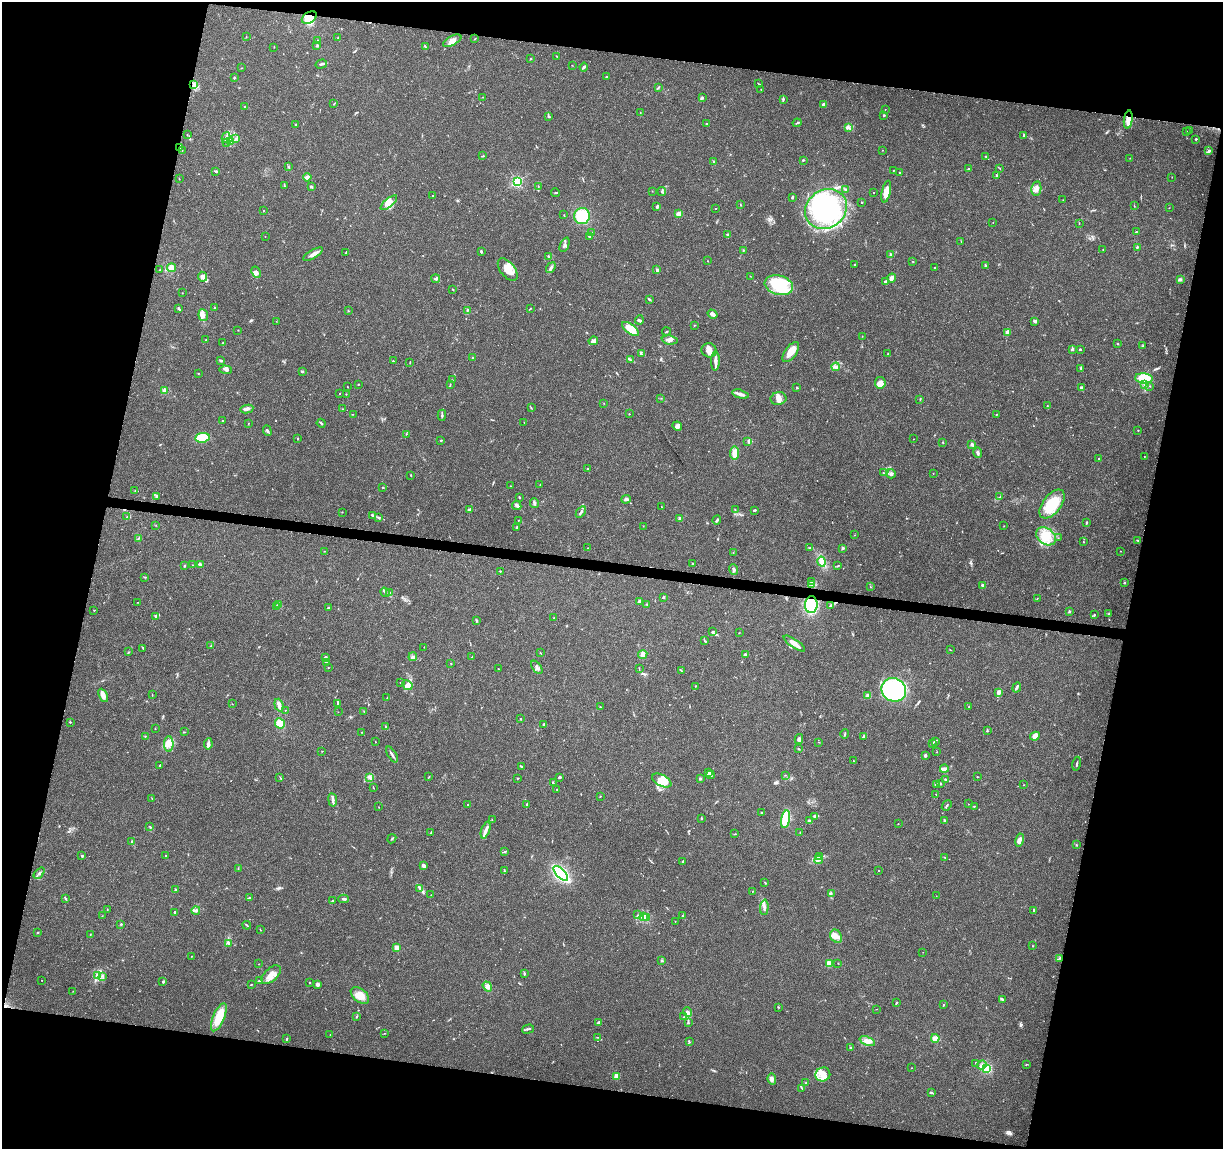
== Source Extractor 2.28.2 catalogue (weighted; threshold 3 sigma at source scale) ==
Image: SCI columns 5-4887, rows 231-4817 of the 4906 x 5106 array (HDU 1 of 3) = the unmasked area's bounding box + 8 px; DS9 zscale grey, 4 x 4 block average (1 PNG px = mean of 4 x 4 image px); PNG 1225 x 1151 px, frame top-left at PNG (2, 2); each listed source drawn as its Kron ellipse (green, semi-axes under 4 px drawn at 4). Shown black and unused: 25% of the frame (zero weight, under 3 of 4 exposures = <1% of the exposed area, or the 3 px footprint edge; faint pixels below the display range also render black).
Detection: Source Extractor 2.28.2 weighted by HDU 2 'WHT'. Background 0.0368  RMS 0.0035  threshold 0.0156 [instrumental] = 3 sigma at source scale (4.5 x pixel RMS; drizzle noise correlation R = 1.50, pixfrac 1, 0.0396/0.0396 arcsec/px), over >= 5 px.
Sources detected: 614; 6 inside a brighter object's white glare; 1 cosmic-ray / hot-pixel residue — neither listed nor drawn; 12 coinciding with a brighter row at this scale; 43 inside a brighter listed object's ellipse — not listed separately; of the other 552, all 500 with FLUX_AUTO >= 0.52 (the completeness limit of this list) listed and drawn (52 fainter detections not listed), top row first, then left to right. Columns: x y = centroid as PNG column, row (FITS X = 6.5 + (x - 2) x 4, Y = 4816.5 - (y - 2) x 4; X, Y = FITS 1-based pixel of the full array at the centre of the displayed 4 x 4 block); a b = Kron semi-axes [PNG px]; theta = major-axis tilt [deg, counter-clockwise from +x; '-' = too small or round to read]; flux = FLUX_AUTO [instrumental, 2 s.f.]
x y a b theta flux
309 18 8 5 30 20
246 37 2 2 - 0.73
338 38 2 2 - 1.1
475 39 2 2 - 0.9
317 40 2 2 - 0.88
452 41 10 4 28 12
317 46 2 2 - 1.5
274 47 2 2 - 0.77
425 47 3 2 - 2.2
557 56 2 2 - 0.94
531 59 2 2 - 1.9
321 64 6 2 16 4.5
572 65 2 2 - 0.66
584 67 4 2 - 4.5
241 68 2 2 - 1
606 77 2 2 - 1.3
234 78 3 2 - 1.6
758 83 3 2 - 1.1
194 84 2 2 - 2
658 88 4 2 - 2.4
761 89 2 2 - 0.62
482 97 2 2 - 0.57
702 97 2 2 - 1.1
783 99 2 2 - 1.7
334 104 2 2 - 1.4
824 105 4 3 - 5.4
245 107 3 2 - 1.9
885 109 2 2 - 0.76
640 112 2 2 - 0.59
884 115 2 2 - 8.3
549 117 3 2 - 1.9
1128 120 9 4 82 20
797 123 4 2 - 1.9
706 124 2 2 - 2.1
296 125 2 2 - 1.2
849 127 4 2 - 3.8
1186 131 2 2 - 0.79
1190 131 2 2 - 2
187 135 2 2 - 0.77
1024 135 2 2 - 5.1
226 138 5 3 - 4.7
236 138 3 2 - 2.6
1196 139 2 2 - 4.9
231 142 3 2 - 1.5
227 143 2 2 - 0.78
180 147 3 3 - 3.1
182 150 2 2 - 0.58
882 150 2 2 - 0.73
1209 151 4 3 - 3
483 156 2 2 - 1.4
986 157 3 2 - 1.9
1130 158 2 2 - 0.56
803 160 2 2 - 2.8
714 162 2 2 - 8.3
289 167 2 2 - 2
1000 168 2 2 - 0.92
968 169 3 2 - 1.7
216 171 3 2 - 1.8
894 171 3 2 - 0.98
899 172 2 2 - 1.6
996 175 2 2 - 2.4
307 177 4 4 - 4.7
1172 177 2 2 - 0.68
179 179 2 2 - 0.64
517 181 2 2 - 280
284 186 2 2 - 1
311 186 3 2 - 3.5
538 186 3 2 - 1
1036 189 7 5 80 10
845 190 2 2 - 1.3
652 191 2 2 - 0.54
662 191 4 2 - 2.4
886 192 11 4 77 24
556 193 4 2 - 2
874 193 2 2 - 0.99
432 195 2 2 - 0.65
792 197 3 2 - 2
1063 200 2 2 - 0.66
862 202 2 2 - 2.8
389 203 10 4 40 13
740 205 2 2 - 1
1134 206 2 2 - 0.65
657 207 3 3 - 2.6
715 208 2 2 - 0.91
1169 208 2 2 - 0.53
826 209 22 19 36 320
264 211 2 2 - 3.7
679 214 4 3 - 10
564 215 2 2 - 0.89
582 216 8 7 - 94
993 222 2 2 - 0.57
1079 223 2 2 - 1.1
1136 232 2 2 - 1.2
591 233 2 2 - 1
727 235 4 2 - 3.5
265 236 2 2 - 0.73
590 236 2 2 - 1.7
961 241 2 2 - 0.64
565 245 7 2 67 4.1
1137 247 2 2 - 1.8
743 250 2 2 - 1.6
1103 250 2 2 - 0.95
481 251 2 2 - 4
346 252 2 2 - 1.5
313 254 11 3 29 11
890 255 3 2 - 4.5
548 256 3 2 - 1.4
708 261 2 2 - 0.68
913 262 2 2 - 0.88
855 264 3 2 - 1.3
985 265 3 2 - 2
934 267 2 2 - 1.2
171 268 4 4 - 10
551 268 6 2 55 4
160 270 2 2 - 0.95
508 270 13 7 -52 25
657 270 2 2 - 15
256 272 6 3 -62 5.4
750 276 2 2 - 0.52
202 277 5 4 - 7.2
891 278 4 3 - 9
436 279 4 2 - 3.8
1180 279 4 3 - 3.4
885 281 3 2 - 2.7
779 285 14 9 -15 100
453 290 2 2 - 0.9
182 293 2 2 - 0.69
649 299 4 2 - 2.3
214 307 2 2 - 2.4
178 308 3 2 - 2.8
531 308 2 2 - 1.2
348 311 2 2 - 1.2
467 311 2 2 - 1.1
712 314 5 2 - 10
203 315 6 4 -82 8
639 320 4 2 - 2.9
276 321 2 2 - 0.61
1035 321 3 2 - 5.7
694 325 2 2 - 0.96
631 329 10 4 -38 46
238 330 2 2 - 0.75
666 331 4 2 - 1.9
1008 332 3 3 - 8.4
862 336 2 2 - 0.68
205 340 2 2 - 0.86
670 340 8 4 -7 9
593 341 5 2 - 9.9
223 343 2 2 - 0.83
1117 344 2 2 - 1.1
1142 346 2 2 - 1.1
1072 349 2 2 - 4.3
709 350 7 7 - 13
1080 350 2 2 - 4.5
791 352 11 6 53 25
641 354 3 2 - 1.9
888 354 2 2 - 0.75
473 358 2 2 - 0.89
630 360 4 2 - 3
221 361 3 2 - 3.9
393 361 2 2 - 1
715 361 9 3 89 9.9
410 363 2 2 - 1.1
836 367 4 3 - 5
1081 368 3 2 - 2
226 370 6 3 -2 4.1
302 371 3 2 - 2.8
198 373 2 2 - 0.89
1144 378 9 5 -5 60
452 380 3 2 - 1
880 383 5 5 - 14
358 384 2 2 - 1.6
450 384 2 2 - 1
1144 384 2 2 - 2.3
1150 386 2 2 - 1.2
347 387 2 2 - 0.64
797 387 3 2 - 1.5
1081 388 4 3 - 3.6
164 390 4 4 - 4.4
340 393 2 2 - 1.9
346 394 2 2 - 0.8
740 394 8 3 -16 9.9
661 398 2 2 - 0.55
778 398 8 6 10 12
920 399 2 2 - 1.4
604 403 2 2 - 0.55
1047 406 2 2 - 1.1
531 408 2 2 - 1.1
247 409 6 3 10 5.8
342 409 2 2 - 0.87
353 414 2 2 - 0.58
629 414 2 2 - 1
996 414 2 2 - 1.1
442 415 6 2 88 4.2
222 421 2 2 - 0.91
524 422 2 2 - 0.87
248 423 2 2 - 1
321 423 4 2 - 2.3
677 426 5 4 - 5.4
1138 430 2 2 - 2.1
267 431 5 2 - 3.5
406 434 2 2 - 0.85
202 438 7 4 9 58
297 438 2 2 - 1.1
913 439 2 2 - 0.54
441 440 2 2 - 2
748 441 4 2 - 2.3
943 442 3 2 - 1.2
972 444 3 3 - 4.4
734 453 6 3 84 16
978 453 5 3 - 4.4
1144 457 2 2 - 0.66
1099 458 2 2 - 1.1
587 468 2 2 - 1
884 473 4 2 - 2
933 473 2 2 - 0.76
891 474 4 3 - 4.5
411 475 2 2 - 1.2
540 484 2 2 - 0.85
510 486 2 2 - 0.94
383 487 2 2 - 1.3
135 490 2 2 - 0.58
156 496 4 3 - 2.5
519 497 3 2 - 1.4
1000 497 3 2 - 1.4
626 499 5 3 - 4.2
534 503 5 2 - 4.6
1052 504 17 9 52 68
517 506 5 3 - 5.6
662 507 3 2 - 0.98
470 509 4 2 - 5.1
735 509 2 2 - 0.71
754 510 4 2 - 2.8
342 512 3 2 - 0.59
581 512 6 2 57 5.1
372 515 3 2 - 1.9
127 517 3 2 - 2.3
378 517 2 2 - 3.1
680 519 2 2 - 28
518 520 2 2 - 0.73
717 520 4 2 - 2.8
1087 522 2 2 - 0.87
156 525 2 2 - 0.63
643 526 2 2 - 0.53
1004 526 2 2 - 0.59
517 527 2 2 - 3
855 535 2 2 - 0.72
1046 536 11 8 -34 31
138 538 3 2 - 1.6
1058 538 2 2 - 0.99
1138 541 3 2 - 1.6
1083 542 2 2 - 0.75
588 548 2 2 - 0.6
810 548 3 2 - 1.5
843 548 3 2 - 2.9
324 551 2 2 - 0.9
1120 551 2 2 - 0.68
733 552 2 2 - 0.53
822 562 5 3 - 6.9
692 564 2 2 - 1.7
192 565 2 2 - 0.87
200 565 2 2 - 9
184 566 3 2 - 1.6
837 566 2 2 - 1.3
734 569 5 3 - 4
500 571 2 2 - 1.2
145 577 3 2 - 1.3
812 581 2 2 - 1.4
1124 582 3 2 - 1.7
812 585 3 2 - 2.7
982 585 2 2 - 10
870 587 2 2 - 0.7
385 592 5 2 - 2.5
389 592 3 2 - 1.6
664 597 2 2 - 2.6
1037 598 2 2 - 1.1
639 601 2 2 - 21
137 602 2 2 - 0.66
647 604 2 2 - 1.4
279 605 3 3 - 7.4
811 605 8 6 87 120
831 605 4 2 - 3.8
277 607 2 2 - 8.5
328 608 3 2 - 4.2
94 610 2 2 - 0.94
1069 611 2 2 - 1.4
1109 614 3 2 - 2
1094 615 3 2 - 1.7
156 616 2 2 - 7
554 618 2 2 - 1.5
476 621 3 2 - 2.2
712 632 4 2 - 1.9
739 633 2 2 - 0.65
705 641 2 2 - 1.2
794 644 13 3 -34 17
211 646 2 2 - 1.1
424 647 2 2 - 0.74
143 648 3 2 - 1.3
951 650 3 2 - 0.87
129 652 2 2 - 1.3
540 653 3 2 - 1.3
745 654 2 2 - 3.2
643 655 5 4 - 7.8
413 657 4 3 - 3.6
472 657 3 2 - 1
325 658 2 2 - 8
326 662 2 2 - 0.86
451 664 2 2 - 1
328 667 2 2 - 0.9
537 667 7 3 -54 6.4
498 669 2 2 - 0.71
639 669 2 2 - 0.93
681 671 4 2 - 1.9
400 683 2 2 - 1.1
407 685 5 4 - 8.4
695 686 2 2 - 1
1017 687 5 2 - 4.4
894 690 13 11 -32 270
999 692 4 3 - 6.2
103 695 7 3 -65 15
152 695 3 2 - 0.83
868 695 2 2 - 48
387 698 2 2 - 0.71
338 703 3 2 - 2.5
232 704 2 2 - 0.58
279 705 6 3 -71 8.8
969 706 2 2 - 0.91
600 707 2 2 - 1.3
285 710 2 2 - 1.4
364 711 2 2 - 0.72
338 712 2 2 - 0.67
521 718 2 2 - 0.8
70 722 2 2 - 3.9
280 723 5 5 - 23
544 724 3 2 - 3
386 727 2 2 - 8.6
155 729 2 2 - 0.67
987 731 2 2 - 1.5
185 732 2 2 - 0.58
362 732 2 2 - 1.6
845 734 5 2 - 1.5
145 736 2 2 - 1.1
1035 736 5 4 - 15
863 737 4 2 - 3
799 739 5 3 - 4.5
935 741 2 2 - 1.5
375 742 2 2 - 1.4
819 742 2 2 - 0.55
932 743 2 2 - 1.5
169 744 8 4 -89 13
208 744 5 2 - 7.2
799 749 3 2 - 1.3
322 751 2 2 - 0.91
937 752 2 2 - 0.63
392 754 9 2 -58 4.8
925 755 2 2 - 6.2
853 761 2 2 - 0.8
1077 764 7 2 79 2.9
160 765 3 2 - 1.4
521 767 3 2 - 1.7
944 769 4 3 - 10
709 773 4 2 - 4.6
710 775 4 3 - 3.7
785 775 2 2 - 0.95
977 776 2 2 - 0.92
280 777 2 2 - 1.1
369 777 3 3 - 2.9
429 777 2 2 - 0.8
560 777 2 2 - 5.7
518 778 2 2 - 1.2
700 779 3 2 - 2.8
945 779 3 2 - 1.8
662 781 10 5 -28 24
553 783 3 2 - 1.3
937 784 3 2 - 3
940 784 3 2 - 2
1024 785 2 2 - 0.63
373 787 2 2 - 0.96
557 789 2 2 - 1
936 794 2 2 - 0.85
600 796 2 2 - 0.75
152 798 3 2 - 1.1
333 800 7 3 -82 5.5
468 804 2 2 - 1.3
527 804 3 2 - 1.9
968 804 2 2 - 0.59
947 805 6 2 50 2.5
974 806 2 2 - 0.79
379 807 2 2 - 0.6
762 813 2 2 - 1.1
815 816 4 2 - 7.2
701 818 2 2 - 6.6
785 819 9 4 79 130
492 820 2 2 - 0.82
944 820 2 2 - 1.9
809 821 3 2 - 2.5
898 824 2 2 - 1.4
150 826 3 2 - 1.6
486 830 9 3 71 9.6
800 832 2 2 - 0.76
431 833 3 2 - 1.1
734 834 2 2 - 0.96
392 839 5 2 - 1.9
1020 840 7 3 77 6.9
131 841 3 2 - 1.7
1076 845 2 2 - 1.1
505 851 3 2 - 1.2
82 856 2 2 - 3.6
166 856 2 2 - 0.99
819 857 3 2 - 1.8
945 857 2 2 - 1.1
819 860 4 2 - 3.7
683 861 3 2 - 1.4
424 866 3 2 - 11
238 868 2 2 - 1.2
879 870 2 2 - 0.88
504 871 3 2 - 2.6
39 873 6 2 48 3.7
561 874 9 4 -45 250
765 883 3 2 - 1.4
175 889 2 2 - 2.2
420 889 2 2 - 1.1
753 891 2 2 - 1.2
831 893 3 2 - 1.8
431 895 2 2 - 0.61
936 896 2 2 - 0.64
66 898 3 2 - 2
249 898 2 2 - 1.4
344 899 5 2 - 4.1
333 900 3 2 - 1.5
764 907 7 3 87 6.3
107 909 2 2 - 1.1
196 911 4 3 - 4.7
1034 911 3 2 - 4
175 912 2 2 - 11
637 915 2 2 - 1
102 916 2 2 - 0.71
643 916 3 2 - 3
682 916 3 2 - 1.5
646 918 4 2 - 3.2
675 921 2 2 - 0.74
121 924 2 2 - 1.4
247 925 4 2 - 2
260 930 2 2 - 0.73
37 932 2 2 - 1.8
90 935 2 2 - 0.77
836 936 7 5 -54 12
228 943 3 2 - 2
1033 946 2 2 - 0.82
397 948 2 2 - 61
923 952 2 2 - 0.54
191 956 2 2 - 0.61
1059 958 2 2 - 0.72
662 961 2 2 - 2
829 963 2 2 - 84
838 963 2 2 - 0.56
259 964 2 2 - 1.1
524 974 3 2 - 2
271 975 12 6 44 19
98 976 2 2 - 1.7
103 976 2 2 - 1.7
42 980 2 2 - 0.76
260 980 3 2 - 2.2
163 982 3 2 - 2.6
310 982 2 2 - 0.95
317 984 4 3 - 5.3
251 985 3 2 - 1.2
487 986 5 4 - 6.8
73 991 2 2 - 0.8
360 995 10 6 -38 24
1002 999 2 2 - 1.3
896 1003 3 2 - 1.8
943 1005 3 2 - 1.6
778 1007 2 2 - 0.7
876 1009 3 2 - 0.65
688 1012 5 4 - 5.9
219 1017 15 5 67 51
356 1017 3 2 - 1.3
683 1017 2 2 - 0.72
599 1023 4 3 - 5.2
688 1023 3 2 - 1.9
528 1029 6 2 17 3
384 1033 2 2 - 0.73
330 1035 2 2 - 0.76
598 1037 2 2 - 0.98
935 1038 4 3 - 10
287 1039 3 2 - 1.7
867 1041 8 4 -22 12
689 1042 3 2 - 2
850 1048 2 2 - 1.9
976 1063 2 2 - 0.89
1026 1064 4 2 - 0.96
982 1065 5 3 - 5.1
912 1068 2 2 - 1.1
986 1068 3 2 - 86
823 1074 7 7 - 18
616 1076 2 2 - 58
772 1079 5 4 - 7
806 1083 3 2 - 2
802 1088 3 2 - 1.5
931 1092 4 2 - 2.2
Overlapping masked pixels (flux is a lower limit): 4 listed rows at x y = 309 18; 1128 120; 180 147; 811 605
Diffuse or blended objects may show on this block-average render without a row.